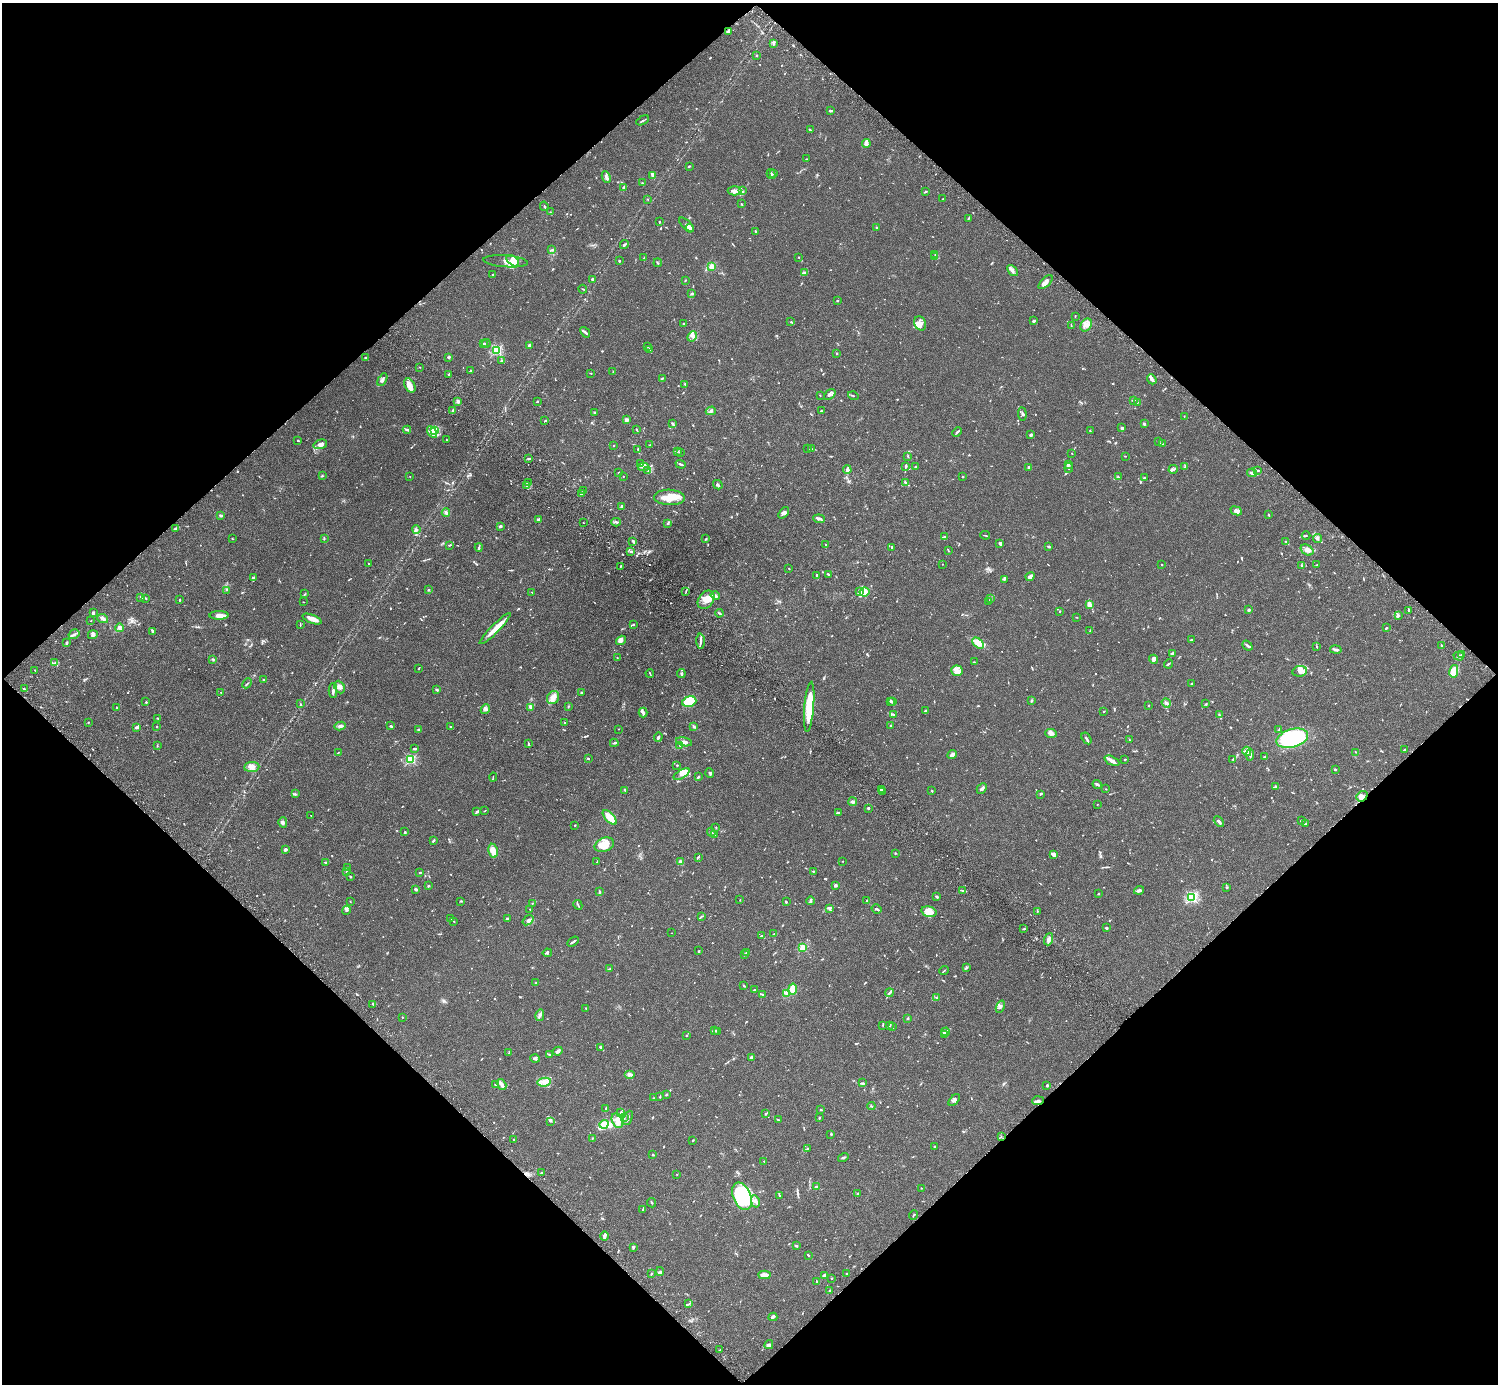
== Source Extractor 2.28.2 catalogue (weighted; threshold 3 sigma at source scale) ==
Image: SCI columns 45-6026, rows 205-5729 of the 6074 x 6074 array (HDU 1 of 3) = the unmasked area's bounding box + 8 px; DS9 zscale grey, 4 x 4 block average (1 PNG px = mean of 4 x 4 image px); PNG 1500 x 1386 px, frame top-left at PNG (2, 3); each listed source drawn as its Kron ellipse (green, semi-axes under 4 px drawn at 4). Shown black and unused: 50% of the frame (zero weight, under 3 of 6 exposures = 3% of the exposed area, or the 3 px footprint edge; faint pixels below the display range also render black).
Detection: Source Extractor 2.28.2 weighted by HDU 2 'WHT'. Background 0.0147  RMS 0.002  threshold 0.0081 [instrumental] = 3 sigma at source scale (4.09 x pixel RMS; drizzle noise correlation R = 1.36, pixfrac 0.8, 0.05/0.05 arcsec/px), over >= 5 px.
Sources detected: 1228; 9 too faint to see at this stretch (4 x 4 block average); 5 inside a brighter object's white glare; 13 cosmic-ray / hot-pixel residue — neither listed nor drawn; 58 coinciding with a brighter row at this scale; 108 inside a brighter listed object's ellipse — not listed separately; of the other 1035, all 500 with FLUX_AUTO >= 0.584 (the completeness limit of this list) listed and drawn (535 fainter detections not listed), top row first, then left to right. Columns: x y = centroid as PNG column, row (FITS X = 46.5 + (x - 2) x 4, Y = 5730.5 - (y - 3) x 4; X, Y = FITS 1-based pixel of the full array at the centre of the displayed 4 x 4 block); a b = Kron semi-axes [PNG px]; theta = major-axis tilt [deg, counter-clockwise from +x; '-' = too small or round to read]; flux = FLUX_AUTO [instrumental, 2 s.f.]
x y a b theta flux
728 31 2 2 - 5
774 44 3 2 - 1
756 55 2 2 - 1.4
830 110 2 2 - 2.2
643 120 7 2 29 1.7
810 130 2 2 - 1.1
866 143 4 3 - 5.2
807 159 3 2 - 0.76
689 166 3 2 - 1
774 173 4 3 - 1.4
771 174 5 3 - 1.7
653 176 4 2 - 5.9
606 177 6 2 -67 3.8
642 183 3 2 - 0.68
624 188 4 3 - 1.9
734 191 7 4 1 4.4
742 191 2 2 - 0.8
926 192 3 2 - 1.2
648 199 3 2 - 0.59
943 199 2 2 - 1
741 204 2 2 - 1
544 206 5 2 - 0.98
550 212 2 2 - 0.59
968 218 3 2 - 1.1
660 222 2 2 - 0.64
687 225 9 3 -44 4
877 227 2 2 - 1.4
690 228 4 2 - 6.3
755 231 3 2 - 0.86
624 245 4 2 - 2.2
552 249 4 2 - 1.5
935 254 3 2 - 0.73
798 257 2 2 - 0.59
934 257 3 2 - 1.4
644 258 3 2 - 0.74
505 261 22 6 -4 11
513 261 7 4 -37 13
619 261 3 2 - 0.93
658 263 4 2 - 0.96
712 267 2 2 - 53
1012 271 6 4 -50 3.7
805 273 4 3 - 2.2
493 275 2 2 - 0.76
593 279 3 2 - 3.2
685 280 2 2 - 1.1
1045 282 9 4 43 5.2
583 289 4 2 - 0.74
692 294 4 2 - 1.2
837 301 2 2 - 0.8
1075 316 2 2 - 0.88
1034 321 3 2 - 1.6
791 322 2 2 - 0.61
920 323 7 5 -68 6.1
684 324 2 2 - 1.7
1071 325 3 2 - 0.65
1086 325 7 5 60 5.5
585 332 6 2 -49 1.8
692 336 5 3 - 3.1
486 343 4 2 - 1.1
483 344 3 2 - 1.2
529 345 2 2 - 5.4
648 346 3 2 - 0.82
497 350 2 2 - 110
650 350 4 2 - 1.2
836 353 2 2 - 1.3
365 358 3 2 - 0.92
449 358 3 2 - 0.73
501 361 2 2 - 2.1
420 367 2 2 - 0.6
471 371 3 2 - 1.7
613 372 2 2 - 0.66
591 373 3 2 - 0.79
449 374 2 2 - 1.4
662 378 3 2 - 0.92
1152 379 5 2 - 5.2
382 380 7 3 61 3.3
685 384 3 2 - 1.2
410 385 7 5 -59 7.5
820 395 2 2 - 0.76
830 395 6 4 42 3.2
853 396 5 2 - 1.1
1133 400 3 2 - 0.78
458 402 2 2 - 0.79
537 402 3 2 - 0.76
1137 403 4 2 - 0.77
453 411 4 2 - 3.9
711 411 5 3 - 2.6
821 411 3 2 - 1.1
595 412 3 2 - 1.1
1022 414 7 2 -86 1.7
1184 416 2 2 - 0.78
627 419 4 2 - 4.2
545 421 3 2 - 0.79
672 424 4 2 - 0.94
1144 424 2 2 - 3.2
1122 428 2 2 - 2.8
407 430 4 2 - 1.4
636 430 4 2 - 1.1
435 431 4 3 - 2.8
1090 431 2 2 - 1.3
432 432 6 3 -59 3.3
957 432 5 2 - 1.4
1031 435 3 2 - 1.2
298 440 2 2 - 0.73
446 440 2 2 - 0.91
1159 441 2 2 - 0.85
320 444 7 4 15 4.7
1162 444 3 2 - 0.93
650 445 2 2 - 0.63
614 446 2 2 - 0.8
638 449 2 2 - 2.4
808 449 2 2 - 0.88
811 449 2 2 - 0.59
677 451 2 2 - 0.87
680 452 2 2 - 0.94
1072 453 2 2 - 0.99
908 456 3 2 - 0.75
1125 456 2 2 - 0.69
529 459 3 2 - 0.94
641 464 2 2 - 0.82
681 464 5 2 - 1.9
1068 464 4 3 - 2.3
906 466 3 2 - 1.4
643 467 5 3 - 3.3
915 467 2 2 - 1.2
1029 467 3 3 - 2.3
1185 467 3 2 - 1.1
1069 468 5 2 - 1.2
1173 469 5 2 - 2.4
647 470 3 2 - 0.64
847 470 4 3 - 3
1257 470 4 2 - 1.1
619 472 2 2 - 0.84
1252 473 5 3 - 4
322 476 3 2 - 0.9
410 476 2 2 - 0.84
623 476 2 2 - 0.93
963 476 2 2 - 1.4
1118 476 3 2 - 0.78
1144 477 2 2 - 0.67
528 483 4 2 - 1
905 483 3 2 - 2
527 485 4 2 - 1.5
718 485 5 2 - 2.1
583 491 2 2 - 0.71
582 494 3 2 - 1.2
669 497 15 7 -2 17
621 506 2 2 - 1.8
1236 511 6 4 -23 5.3
446 513 4 3 - 2.4
784 513 7 4 50 3.6
221 515 3 2 - 3.8
1269 515 3 2 - 0.8
539 519 3 2 - 2.3
819 519 6 3 -7 3.2
616 522 4 2 - 1.3
583 523 2 2 - 0.71
668 524 3 2 - 1.5
500 526 3 2 - 1.8
176 528 4 2 - 1.8
416 529 4 3 - 2.2
985 535 5 2 - 0.78
1306 536 4 2 - 0.75
945 537 3 3 - 1.3
324 538 3 2 - 0.79
232 539 2 2 - 0.6
706 539 3 2 - 1.1
1317 539 4 2 - 1.8
633 541 2 2 - 1.5
1285 541 3 2 - 0.6
1000 543 4 3 - 2
825 544 3 2 - 0.87
450 545 3 2 - 1.1
479 547 4 2 - 1.5
892 547 3 2 - 1.1
1049 547 3 2 - 0.9
948 550 3 2 - 0.91
1307 550 7 5 -33 4.5
631 551 3 2 - 1.7
369 564 2 2 - 1.2
942 564 2 2 - 0.59
1162 565 2 2 - 1.1
1301 565 3 2 - 0.87
1317 565 3 2 - 1.2
620 567 3 2 - 0.61
789 569 2 2 - 0.61
828 574 2 2 - 1.2
817 576 3 2 - 1.1
1030 576 5 4 - 4.4
254 578 4 3 - 2.6
1004 579 4 2 - 1.2
227 590 3 2 - 0.81
428 590 2 2 - 0.92
686 591 2 2 - 0.81
859 591 4 3 - 3.9
532 592 2 2 - 0.6
864 592 5 4 - 18
305 594 3 2 - 0.89
715 596 5 3 - 2.3
141 598 4 2 - 0.88
146 598 3 2 - 0.7
990 599 3 2 - 1.2
179 600 2 2 - 1.7
706 600 10 7 54 11
303 602 2 2 - 0.7
989 602 3 2 - 0.87
1089 604 4 2 - 8.4
1249 610 2 2 - 1.9
1408 610 3 2 - 0.78
1060 611 2 2 - 0.81
93 613 3 3 - 2.9
719 613 4 2 - 1.5
219 615 9 4 0 8.4
1399 615 3 2 - 0.73
1077 617 2 2 - 0.64
103 618 5 3 - 3.3
312 619 10 3 -21 13
91 621 2 2 - 0.72
300 624 2 2 - 0.6
634 624 2 2 - 0.64
119 628 4 4 - 2.7
1386 628 2 2 - 1.5
495 629 21 4 45 13
153 631 3 2 - 1.1
1090 631 3 2 - 0.69
74 634 6 3 32 2.8
93 635 5 3 - 2.1
621 640 5 3 - 3.4
1192 640 3 2 - 1.1
700 641 7 2 -89 2.9
67 642 2 2 - 0.65
978 643 7 4 -42 11
1247 646 6 2 -40 2.3
1441 646 4 2 - 1.1
1317 647 3 2 - 0.59
1336 650 6 2 -10 3.6
1173 653 4 3 - 1.5
1461 654 4 2 - 1.8
1459 656 5 2 - 1.9
617 658 2 2 - 0.72
213 659 4 2 - 1.1
1154 659 5 3 - 4.3
974 662 2 2 - 0.7
55 663 2 2 - 2.6
1168 664 5 2 - 1.1
419 668 3 2 - 0.8
35 670 2 2 - 0.71
957 671 6 5 - 7.2
1300 671 7 5 8 4.9
1454 671 6 4 77 27
650 673 4 2 - 0.88
681 674 4 3 - 1.7
263 680 2 2 - 5
247 683 5 2 - 1.2
1191 684 2 2 - 0.99
339 687 6 5 - 4.4
24 689 3 2 - 1.2
333 690 7 2 90 3.1
437 690 2 2 - 3.7
221 692 2 2 - 1.1
582 692 3 2 - 1.3
553 698 7 5 59 6.8
890 701 4 2 - 1.7
1031 701 3 2 - 0.95
146 702 2 2 - 0.95
689 702 7 5 17 45
893 702 3 2 - 1.1
1166 703 5 2 - 2.3
1206 703 3 2 - 0.72
300 704 2 2 - 0.68
568 706 2 2 - 0.81
1149 706 2 2 - 1.4
117 707 2 2 - 0.73
530 707 4 3 - 4.1
809 707 25 5 85 39
485 709 5 3 - 2.8
925 711 2 2 - 0.91
1104 711 2 2 - 0.73
643 713 5 3 - 2.9
893 714 4 2 - 1.4
1220 715 3 2 - 0.6
157 718 2 2 - 0.68
88 722 2 2 - 0.85
565 723 2 2 - 1.5
157 726 2 2 - 1.4
340 726 5 4 - 2.8
391 726 3 2 - 1.8
694 726 2 2 - 3.6
891 726 4 3 - 1.9
137 727 4 2 - 4.5
450 727 2 2 - 0.66
419 729 3 2 - 1.5
619 729 2 2 - 0.62
1279 730 3 2 - 0.86
1051 733 6 3 -5 4
658 737 4 2 - 3
1086 738 6 2 -57 2.1
1292 738 16 9 16 190
1129 740 4 2 - 0.64
684 742 8 3 -12 3.9
528 743 3 2 - 0.91
614 743 4 2 - 1.8
157 745 3 2 - 0.71
680 746 3 2 - 0.6
415 749 4 2 - 1.1
1404 750 3 2 - 1
1247 751 4 3 - 3.1
1356 752 2 2 - 0.59
338 753 2 2 - 1
952 755 5 3 - 4.7
1250 755 6 3 83 2.1
1265 757 3 2 - 0.65
588 758 2 2 - 1.7
1125 759 2 2 - 3
1233 759 3 2 - 1.1
411 760 2 2 - 110
1112 761 8 3 -26 5.7
677 765 2 2 - 1.1
252 767 8 5 5 6.1
1335 770 2 2 - 1.8
710 773 5 2 - 1.4
682 774 9 4 31 5.6
493 777 4 2 - 0.94
698 777 3 2 - 1.5
1097 784 5 2 - 2.3
1275 787 3 3 - 2.1
982 788 6 2 46 3.5
881 789 3 2 - 1.8
1106 789 2 2 - 0.62
625 790 3 2 - 0.86
932 791 2 2 - 0.88
882 792 2 2 - 0.68
295 794 3 2 - 1.1
1040 794 2 2 - 0.78
1362 796 6 4 39 5.8
853 802 4 2 - 3.7
1097 804 2 2 - 0.92
868 808 2 2 - 2.1
484 811 3 2 - 0.71
477 812 4 3 - 2.3
838 812 4 2 - 1.3
311 815 2 2 - 0.66
610 817 9 4 -47 12
1301 820 2 2 - 1.5
283 822 5 2 - 1.9
1219 822 6 2 -44 3.2
1306 824 3 2 - 0.84
575 825 2 2 - 0.69
716 828 2 2 - 0.66
405 832 3 2 - 1
711 832 4 2 - 0.99
714 834 2 2 - 1.2
433 840 3 2 - 2.1
604 845 10 6 23 18
285 850 3 2 - 3.1
493 851 7 4 -79 14
895 853 3 2 - 0.71
1054 854 4 2 - 5
698 857 3 2 - 0.92
842 861 2 2 - 1.3
326 862 3 2 - 1.2
597 862 2 2 - 0.67
681 862 3 3 - 2.7
348 868 2 2 - 1.4
813 871 3 2 - 1
347 872 2 2 - 3.1
420 872 2 2 - 1.3
350 877 3 2 - 0.74
835 885 2 2 - 4.4
428 886 2 2 - 1.5
1227 887 2 2 - 1.7
416 889 2 2 - 2.9
1139 890 5 3 - 2.7
963 891 4 2 - 1.4
599 892 3 2 - 1.3
1099 893 2 2 - 0.87
936 896 4 2 - 1.5
1192 897 2 2 - 160
740 900 2 2 - 0.62
867 900 2 2 - 0.67
461 901 3 2 - 1
810 901 4 2 - 2.5
350 902 2 2 - 0.58
786 902 2 2 - 1.7
532 903 2 2 - 0.75
578 905 5 2 - 1.4
530 909 2 2 - 0.67
829 909 3 3 - 1.7
876 909 5 2 - 1.9
346 910 4 2 - 1.4
1037 911 3 2 - 0.7
929 912 8 5 -13 6.5
701 916 2 2 - 0.77
507 918 3 2 - 1.1
451 919 4 2 - 1.3
528 920 6 3 37 3
454 921 4 2 - 1.3
1106 928 2 2 - 2.4
1024 929 3 2 - 0.97
671 933 2 2 - 0.59
774 934 3 2 - 0.91
762 936 3 2 - 1.1
1049 939 6 3 71 4
573 942 6 2 32 2.3
803 948 2 2 - 64
699 951 3 2 - 0.88
746 952 2 2 - 0.67
547 953 4 3 - 1.8
744 955 2 2 - 1.1
610 968 2 2 - 0.69
966 968 3 2 - 0.84
944 970 5 2 - 0.94
536 983 2 2 - 1
744 986 4 2 - 0.98
793 989 5 4 - 14
754 990 3 2 - 1.1
787 993 3 2 - 1.6
890 993 4 2 - 2.1
763 994 3 2 - 1.3
936 998 3 2 - 0.91
373 1004 3 2 - 0.73
1000 1007 6 3 69 2.8
586 1008 2 2 - 1.2
540 1015 6 3 77 3
402 1017 2 2 - 0.73
908 1018 2 2 - 1.6
883 1025 2 2 - 0.6
890 1025 3 2 - 2
893 1027 3 2 - 0.62
715 1030 3 2 - 1.6
718 1031 4 2 - 0.98
946 1032 4 2 - 2.5
686 1035 2 2 - 1
944 1035 3 2 - 0.76
601 1048 3 2 - 0.98
558 1051 5 3 - 3.5
509 1053 2 2 - 0.62
550 1054 3 2 - 0.95
751 1058 2 2 - 2.5
535 1059 5 3 - 2.4
630 1075 5 2 - 3.8
544 1082 7 4 9 5.8
863 1083 3 2 - 0.77
501 1084 6 2 -57 7.4
495 1085 2 2 - 1.9
1047 1085 3 2 - 1.2
666 1094 3 2 - 1.3
660 1097 2 2 - 0.88
654 1098 3 2 - 0.83
954 1100 7 3 49 2.5
1038 1101 6 3 4 2.3
871 1106 4 2 - 0.97
606 1109 4 2 - 1.1
821 1110 3 2 - 1.1
621 1112 3 2 - 1.4
766 1114 2 2 - 1.4
624 1117 2 2 - 0.66
628 1118 7 2 67 2.3
819 1118 2 2 - 1.4
778 1120 2 2 - 1.9
550 1121 2 2 - 0.84
617 1121 8 5 -66 8.9
604 1124 4 3 - 21
831 1134 2 2 - 1.5
1001 1137 2 2 - 0.7
592 1138 2 2 - 0.79
514 1139 2 2 - 0.62
693 1140 2 2 - 1.1
934 1146 2 2 - 1.7
807 1149 2 2 - 0.65
653 1155 2 2 - 2.1
843 1157 5 2 - 1.5
764 1161 2 2 - 1.1
541 1172 2 2 - 0.6
677 1174 2 2 - 0.62
816 1186 3 2 - 1.5
921 1188 2 2 - 0.67
857 1193 2 2 - 3.2
742 1196 14 9 -67 33
779 1196 4 2 - 1.5
755 1201 6 4 -78 3.9
652 1203 5 2 - 0.88
642 1209 4 2 - 0.96
913 1215 5 2 - 1
604 1236 4 2 - 5
797 1245 2 2 - 0.79
633 1247 3 2 - 1.4
808 1255 3 2 - 0.84
660 1271 4 2 - 1.6
651 1273 3 2 - 1
847 1273 2 2 - 1.2
764 1275 6 3 -2 7.2
824 1275 4 3 - 3
832 1278 2 2 - 0.66
817 1282 3 2 - 1.3
829 1291 2 2 - 0.9
689 1304 3 2 - 0.99
773 1317 4 2 - 1.4
769 1345 4 3 - 1.9
720 1350 2 2 - 0.83
Overlapping masked pixels (flux is a lower limit): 2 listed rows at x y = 728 31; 1362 796
Diffuse or blended objects may show on this block-average render without a row.